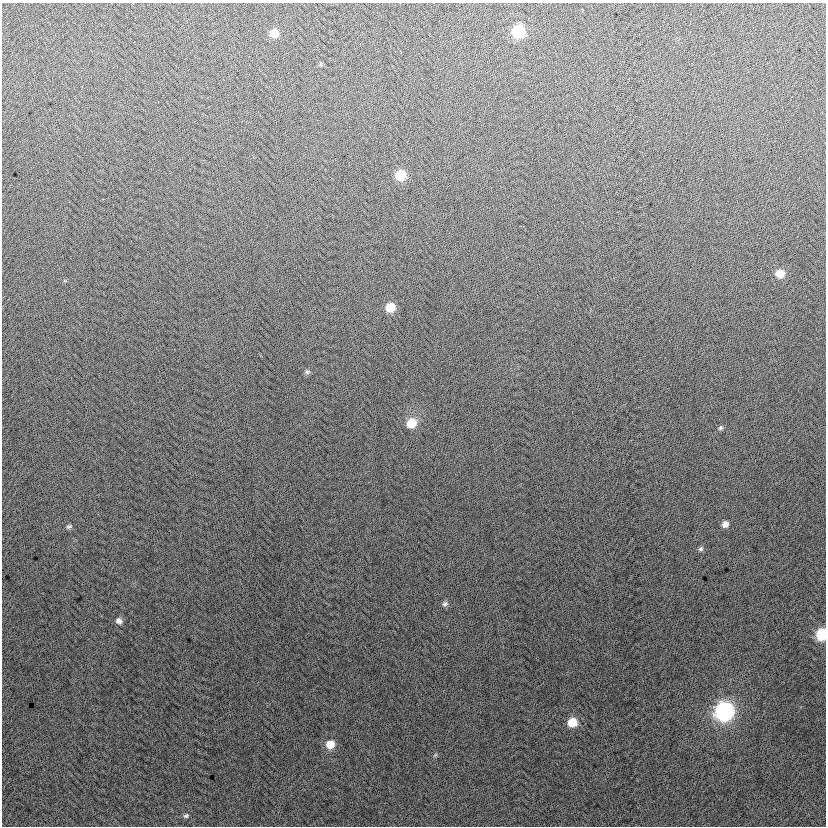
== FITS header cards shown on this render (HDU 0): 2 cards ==
NAXIS1  =                  824
NAXIS2  =                  824

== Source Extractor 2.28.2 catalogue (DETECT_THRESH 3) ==
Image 824 x 824 px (HDU 0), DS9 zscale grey, 1 PNG px = 1 image px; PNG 828 x 828 px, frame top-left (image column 1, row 824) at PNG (2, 3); no overlay
Background 2.24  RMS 13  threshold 39.1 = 3 sigma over >= 5 px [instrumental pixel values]
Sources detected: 20; all 20 listed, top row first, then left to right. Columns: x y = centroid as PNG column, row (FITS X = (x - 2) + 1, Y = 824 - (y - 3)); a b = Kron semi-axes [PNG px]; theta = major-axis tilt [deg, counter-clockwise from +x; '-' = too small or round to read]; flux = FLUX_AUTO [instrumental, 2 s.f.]
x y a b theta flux
518 31 8 8 - 58000
274 33 8 8 - 12000
320 64 6 4 -88 1100
400 175 8 8 - 26000
780 274 8 8 - 12000
390 307 8 7 - 19000
307 372 7 6 - 2000
411 423 9 8 - 18000
720 428 6 6 - 1700
725 524 7 6 - 4700
69 526 7 5 10 1800
701 549 7 6 - 2000
445 604 8 6 17 2400
119 621 8 7 - 3900
822 634 9 8 - 38000
724 712 10 9 - 270000
572 722 8 8 - 19000
330 744 9 8 - 12000
435 755 6 4 45 1200
186 816 8 5 18 1800
At the frame edge (FLAGS 8, measured only in part): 1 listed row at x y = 822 634